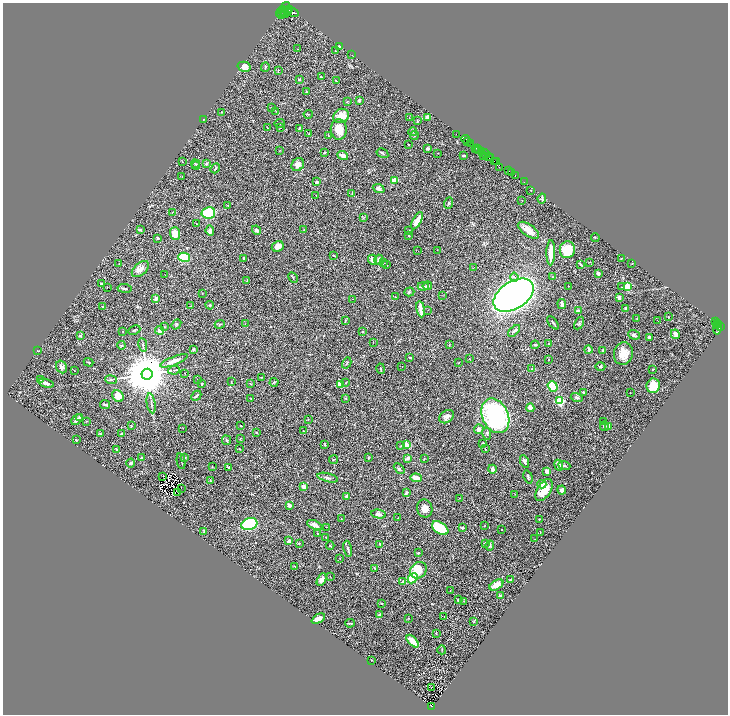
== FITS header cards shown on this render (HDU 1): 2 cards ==
NAXIS1  =                 1451
NAXIS2  =                 1424

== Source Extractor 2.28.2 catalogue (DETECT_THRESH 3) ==
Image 1451 x 1424 px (HDU 1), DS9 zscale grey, zoomed out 1/2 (1 PNG px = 2 x 2 image px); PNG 730 x 716 px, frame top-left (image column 2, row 1423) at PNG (3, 3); each listed source drawn as its Kron ellipse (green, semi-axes under 4 px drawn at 4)
Background 0.637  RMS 0.022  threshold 0.0648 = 3 sigma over >= 5 px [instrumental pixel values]
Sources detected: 397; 62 cannot appear on this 1/2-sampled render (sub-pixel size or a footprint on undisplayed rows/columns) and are neither listed nor drawn; the other 335 listed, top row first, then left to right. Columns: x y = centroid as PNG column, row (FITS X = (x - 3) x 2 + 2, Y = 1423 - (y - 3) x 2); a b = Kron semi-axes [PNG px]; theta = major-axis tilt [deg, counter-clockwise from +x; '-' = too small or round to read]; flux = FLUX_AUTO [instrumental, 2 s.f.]
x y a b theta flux
285 7 6 3 55 1900
289 9 3 2 - 1600
281 11 6 1 42 780
284 12 4 2 - 1600
288 12 2 2 - 1200
292 12 6 3 -23 5000
281 14 2 2 - 190
286 14 3 2 - 780
340 47 3 3 - 25
297 49 2 1 - 1
335 51 2 1 - 2.3
352 55 2 1 - 4.6
244 67 6 5 - 27
265 67 5 2 - 3.8
278 70 4 2 - 4.1
321 77 3 2 - 4.7
299 80 2 2 - 14
336 81 4 2 - 4.6
306 91 3 2 - 2.3
359 100 3 3 - 6.9
348 102 4 2 - 2.3
271 108 3 2 - 1.8
276 111 3 2 - 1.8
222 112 2 2 - 1.4
308 114 4 2 - 2.3
341 116 8 7 - 58
428 117 3 3 - 27
409 118 3 2 - 1.6
203 119 2 1 - 1.9
417 121 2 2 - 5.2
279 123 5 2 - 5.1
281 127 3 2 - 2.1
268 128 4 2 - 2.4
299 128 4 2 - 3.9
339 129 10 8 -85 62
413 132 4 3 - 4.4
309 134 3 2 - 2.8
456 134 2 1 - 30
328 135 3 1 - 3
414 135 4 2 - 2.9
466 140 4 2 - 510
468 142 2 1 - 500
471 143 3 2 - 690
409 145 2 2 - 4.9
428 148 4 3 - 5.8
476 148 4 2 - 340
477 149 2 2 - 270
280 151 3 1 - 1.5
478 151 3 1 - 500
482 151 3 2 - 480
324 153 2 2 - 3.3
382 153 6 2 -30 5.8
438 153 2 1 - 1.1
485 153 5 2 - 250
343 155 5 3 - 26
464 156 3 2 - 4.6
483 156 3 2 - 500
488 157 2 2 - 120
490 158 2 2 - 140
494 161 2 2 - 100
182 162 2 2 - 1.9
496 162 3 1 - 160
195 164 4 3 - 4.6
206 164 3 3 - 9.2
298 165 7 5 48 31
196 166 4 3 - 4.8
499 167 2 1 - 11
215 168 5 3 - 5.7
508 170 2 1 - 300
511 173 2 1 - 67
182 176 2 2 - 2.9
515 176 2 1 - 48
394 180 4 3 - 43
317 182 3 2 - 7.7
524 182 2 1 - 15
379 189 6 4 -22 11
531 190 2 2 - 2
352 193 3 2 - 2
316 195 2 1 - 1.1
542 198 5 3 - 5.3
522 201 2 1 - 1.1
448 203 6 3 72 5.1
228 205 2 2 - 1.4
172 212 2 2 - 1.4
208 213 7 5 11 130
363 218 3 3 - 3
417 221 9 4 63 40
196 224 2 2 - 3.2
304 229 2 2 - 1.6
140 230 3 3 - 5.4
256 230 5 3 - 9.1
409 230 2 2 - 2
528 230 12 5 -35 41
210 231 5 4 - 14
175 233 6 5 - 44
409 235 3 2 - 4
595 237 4 2 - 1.7
158 238 2 2 - 7.5
278 246 6 5 - 27
437 250 2 1 - 1.3
567 250 8 7 - 90
418 251 2 1 - 2.8
551 253 12 3 89 54
334 255 2 2 - 3
184 257 6 4 -14 160
622 258 3 2 - 1.8
244 259 3 2 - 3.6
373 260 5 3 - 23
379 260 5 3 - 11
590 262 3 2 - 2
119 263 3 2 - 2.2
383 263 2 2 - 1.7
580 264 3 1 - 3.3
632 264 2 2 - 1.3
387 265 3 2 - 1.7
474 267 2 1 - 2.2
140 269 10 6 41 26
598 273 3 3 - 13
165 275 2 1 - 0.94
293 277 6 2 -61 3.4
514 277 4 3 - 6.7
553 277 2 2 - 1.7
247 280 2 1 - 1.7
102 283 3 2 - 4.1
423 286 6 4 2 7.9
427 286 5 3 - 8.5
568 286 2 1 - 1.2
627 286 3 2 - 210
107 287 2 2 - 1.3
622 287 2 2 - 3.7
124 288 7 2 -7 6.6
409 292 5 3 - 3.7
202 293 2 2 - 1.6
514 295 22 13 33 3100
443 296 2 1 - 0.91
396 297 3 2 - 2.5
619 297 4 3 - 6.8
156 298 2 2 - 44
353 299 2 1 - 1.3
562 304 5 3 - 14
210 305 4 3 - 4.8
191 306 2 2 - 2
103 307 2 1 - 2.8
626 308 4 3 - 6.5
421 309 8 2 -82 28
428 310 2 2 - 1.5
578 311 2 2 - 23
668 317 2 1 - 1.6
637 319 2 1 - 1.4
345 321 3 2 - 3.5
657 321 2 1 - 2.1
715 322 3 2 - 220
553 323 7 2 -51 5.6
579 323 7 4 61 7.4
176 324 5 3 - 5.1
220 324 5 2 - 2.9
245 324 2 1 - 2.7
718 324 2 1 - 52
717 326 2 1 - 86
165 327 3 2 - 2.2
721 327 2 2 - 560
718 328 7 3 77 800
134 330 6 2 25 4.4
159 330 4 3 - 13
514 331 7 3 44 9.3
123 332 2 2 - 2.3
362 332 2 2 - 4.6
675 334 5 3 - 21
634 335 6 4 -21 9.3
80 336 4 4 - 8.1
649 337 3 3 - 7.1
373 343 3 2 - 1.8
548 343 2 2 - 2.8
449 344 3 2 - 2.3
121 345 4 3 - 3.9
143 345 7 3 -81 6.4
535 345 4 2 - 4.1
193 349 3 2 - 4.4
588 350 4 2 - 14
603 350 3 3 - 8.7
38 351 3 2 - 2.2
623 354 11 9 76 55
410 357 2 2 - 4.5
469 358 2 2 - 2.2
548 360 2 1 - 2.3
174 361 15 4 21 37
88 362 5 2 - 3.4
347 363 6 2 60 3.9
458 363 3 2 - 2.8
61 367 6 5 - 12
402 367 2 1 - 3
600 367 5 3 - 5.6
381 369 5 2 - 3.8
532 369 3 2 - 2.3
653 369 2 2 - 2.5
174 370 6 2 8 4.1
74 371 2 1 - 2.6
185 373 2 1 - 1.8
147 374 5 5 - 28000
262 377 3 2 - 3.1
40 380 3 1 - 5.6
111 380 6 3 -7 5.5
198 380 2 1 - 1.4
231 381 2 2 - 1.7
274 382 4 2 - 2.5
46 383 7 3 -18 18
346 383 2 2 - 2.7
202 384 3 2 - 5.8
251 384 3 2 - 1.7
340 384 4 3 - 45
553 386 5 4 - 220
653 386 7 6 - 57
583 392 3 2 - 5.3
630 393 2 1 - 0.84
118 396 6 5 - 53
196 396 5 3 - 7.8
577 397 6 3 -16 12
345 398 4 2 - 2.6
251 399 3 2 - 1.7
560 401 3 3 - 350
151 403 10 2 -80 8.2
105 405 5 2 - 5.6
530 408 4 3 - 38
495 416 18 13 -65 560
446 417 8 6 36 19
79 418 3 2 - 2.9
77 420 6 3 44 15
308 420 2 2 - 2.4
86 421 2 2 - 2.3
604 422 2 2 - 7.4
241 425 2 2 - 3.2
131 426 2 2 - 2
604 426 5 3 - 6.3
608 426 4 3 - 21
183 428 2 1 - 1.3
479 429 5 4 - 12
303 431 2 1 - 3
256 432 3 2 - 3.3
101 434 4 3 - 3
121 434 3 2 - 5.1
487 434 6 3 -77 4.9
240 438 3 2 - 1.7
76 440 2 2 - 4.4
227 440 5 4 - 7.3
483 444 2 2 - 6
325 445 3 3 - 3.7
406 445 2 2 - 110
401 446 2 2 - 1.8
116 449 2 2 - 5
239 449 2 2 - 3.5
485 449 3 2 - 2.2
184 457 3 3 - 6.2
142 458 4 3 - 6.8
369 458 2 2 - 2.9
408 458 2 2 - 34
424 459 3 2 - 2.5
333 460 4 2 - 3
181 461 8 2 -79 5.6
524 461 6 3 -66 11
131 463 4 3 - 8.4
559 465 5 4 - 15
564 465 6 3 -20 5.3
212 467 2 2 - 1.7
228 467 3 2 - 2.4
399 469 6 3 -44 5.9
492 469 4 3 - 18
546 471 4 4 - 11
163 476 2 1 - 1.8
528 477 7 3 -73 6.5
328 478 10 3 -13 7.4
416 478 6 4 -4 28
210 481 4 3 - 3.9
542 484 4 4 - 45
304 487 3 2 - 44
181 488 3 1 - 3
544 490 12 6 58 79
562 490 4 4 - 13
177 492 2 1 - 2.3
406 492 4 3 - 7.1
515 494 2 2 - 1.8
347 496 3 2 - 7.4
459 498 2 1 - 1
289 505 3 3 - 16
425 508 9 7 -72 33
379 514 7 4 -9 13
398 518 2 1 - 1.3
341 519 2 1 - 1.3
539 519 3 2 - 3.3
249 524 8 6 18 350
315 525 8 3 -24 22
484 526 2 1 - 1.7
327 527 3 1 - 1.6
440 528 9 5 -34 190
462 528 4 3 - 4.9
502 530 2 1 - 3
204 531 3 2 - 9
540 532 3 1 - 1.5
317 533 2 2 - 1.4
326 537 2 1 - 1.1
535 539 3 2 - 1.2
289 541 2 2 - 15
299 543 3 2 - 1.9
485 543 3 2 - 3
380 544 3 2 - 1.7
490 545 5 4 - 8.6
330 546 4 2 - 4.2
348 549 8 3 -79 10
418 553 3 2 - 3.9
340 558 3 2 - 2.6
295 566 2 2 - 4.1
375 568 3 2 - 3.1
418 570 9 7 47 90
330 576 2 1 - 1.1
413 578 6 4 46 180
322 580 6 4 62 20
510 580 4 2 - 7.2
402 582 4 3 - 6.1
496 585 8 4 32 43
450 591 2 2 - 1.4
500 596 3 2 - 8.4
458 600 3 2 - 2.8
464 601 3 2 - 2.1
382 603 4 2 - 2.9
380 614 3 2 - 10
444 616 2 1 - 57
409 618 2 1 - 1.3
318 619 7 3 27 20
474 621 3 3 - 2.5
350 623 5 1 - 5.1
436 634 2 2 - 3.9
413 641 7 3 -47 50
442 650 4 2 - 2.7
372 660 2 1 - 2.8
431 688 2 1 - 1.3
432 706 3 2 - 47
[62 sub-pixel or undisplayed-footprint detections neither listed nor drawn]